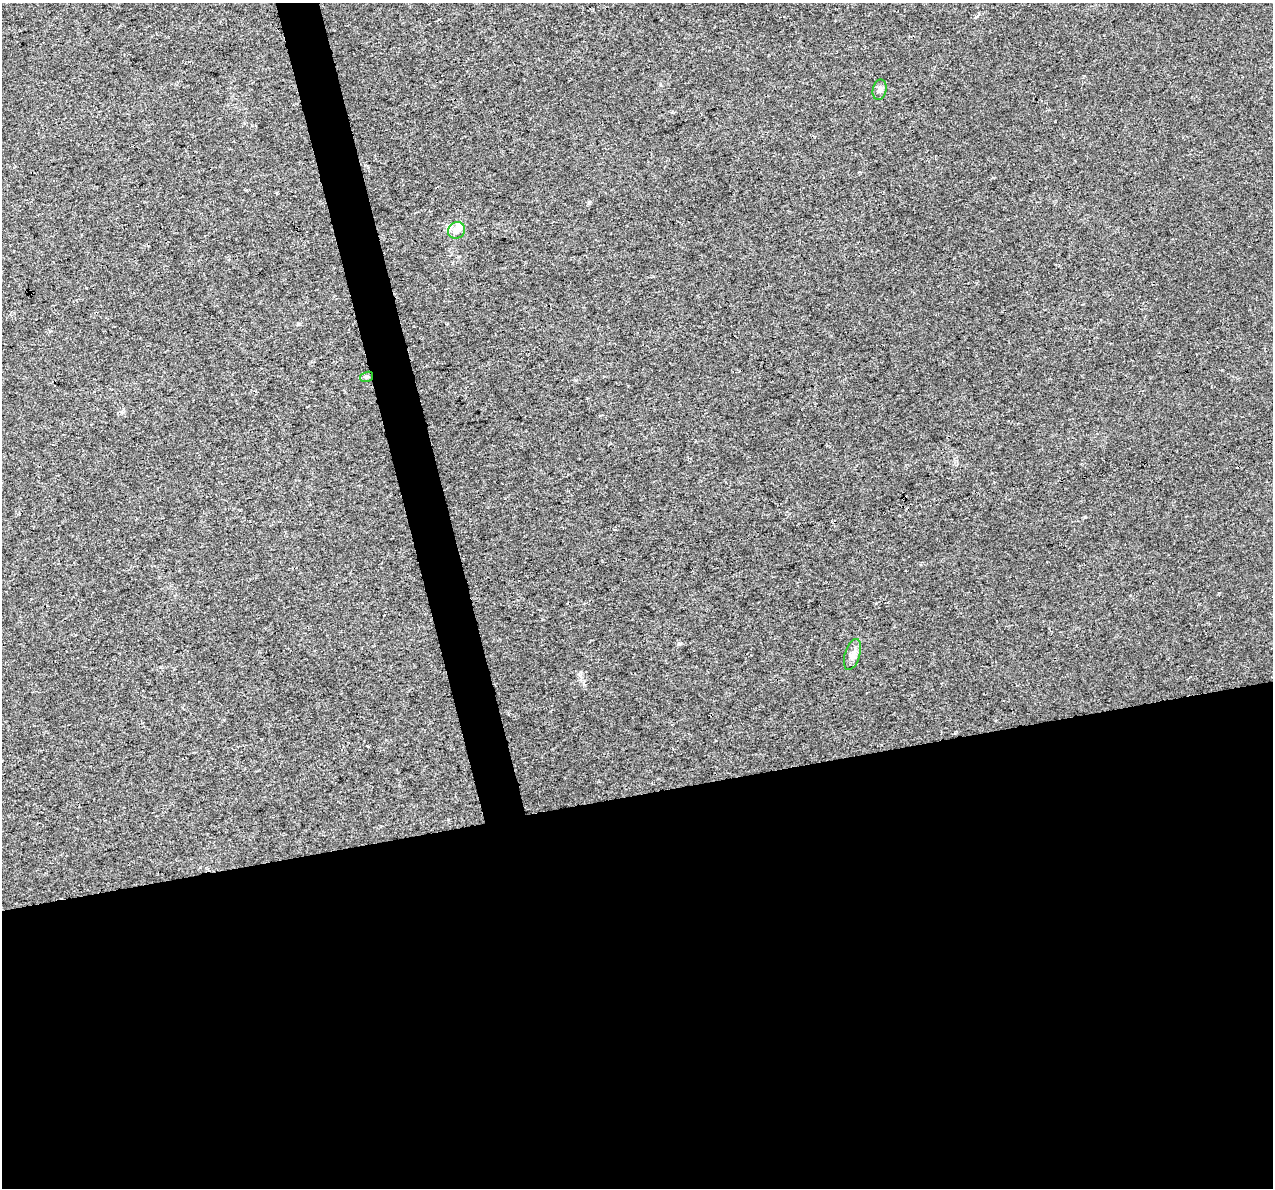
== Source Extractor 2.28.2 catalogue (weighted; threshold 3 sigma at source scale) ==
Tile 15 of 4 x 4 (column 3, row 4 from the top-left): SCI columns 2544-3814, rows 90-1275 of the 5085 x 4877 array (HDU 1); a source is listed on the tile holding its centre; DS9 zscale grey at full resolution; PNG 1275 x 1190 px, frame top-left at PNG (2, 3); each listed source drawn as its Kron ellipse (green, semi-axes under 4 px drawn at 4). Shown black and unused: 35% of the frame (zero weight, under 3 of 4 exposures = <1% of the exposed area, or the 3 px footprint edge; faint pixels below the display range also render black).
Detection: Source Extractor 2.28.2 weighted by HDU 2 'WHT'; one run over the whole footprint, this tile lists its part. Background 0.00463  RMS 0.0025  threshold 0.0112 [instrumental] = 3 sigma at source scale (4.5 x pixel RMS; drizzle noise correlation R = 1.50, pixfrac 1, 0.0396/0.0396 arcsec/px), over >= 5 px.
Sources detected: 6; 1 inside a brighter object's white glare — neither listed nor drawn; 1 inside a brighter listed object's ellipse — not listed separately; the other 4 listed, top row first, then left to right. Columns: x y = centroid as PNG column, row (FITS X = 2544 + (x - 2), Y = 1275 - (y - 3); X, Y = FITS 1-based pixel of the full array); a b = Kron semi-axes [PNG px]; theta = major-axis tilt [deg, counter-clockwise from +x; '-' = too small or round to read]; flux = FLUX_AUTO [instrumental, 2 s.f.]
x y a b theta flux
880 90 10 7 78 0.96
456 230 9 8 - 1.8
367 377 6 5 - 0.46
852 654 16 7 73 1.5